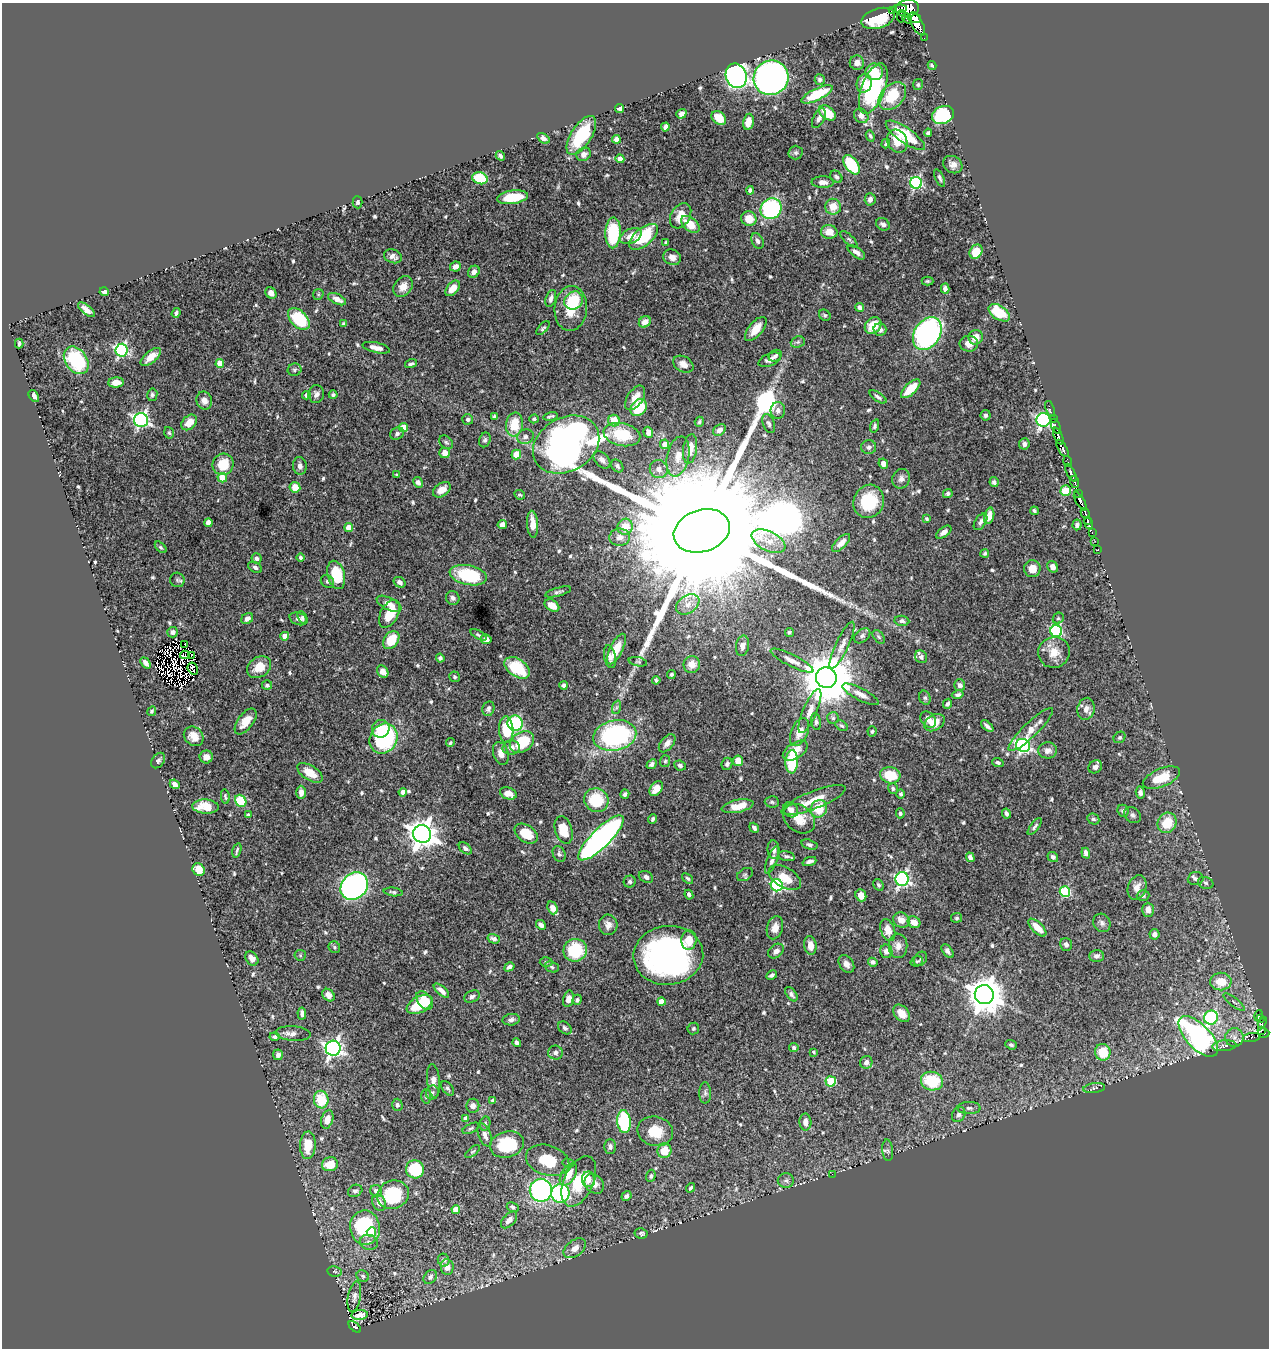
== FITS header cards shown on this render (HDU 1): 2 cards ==
NAXIS1  =                 1267
NAXIS2  =                 1346

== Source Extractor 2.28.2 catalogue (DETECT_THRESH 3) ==
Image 1267 x 1346 px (HDU 1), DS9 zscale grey, 1 PNG px = 1 image px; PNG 1271 x 1350 px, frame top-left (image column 1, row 1346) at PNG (2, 3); each listed source drawn as its Kron ellipse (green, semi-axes under 4 px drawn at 4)
Background 0.56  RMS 0.014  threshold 0.0416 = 3 sigma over >= 5 px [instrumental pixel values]
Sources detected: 652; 8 with non-positive FLUX_AUTO (blend fragments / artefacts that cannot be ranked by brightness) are neither listed nor drawn; of the other 644, the 500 brightest by FLUX_AUTO listed and drawn (144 fainter detections omitted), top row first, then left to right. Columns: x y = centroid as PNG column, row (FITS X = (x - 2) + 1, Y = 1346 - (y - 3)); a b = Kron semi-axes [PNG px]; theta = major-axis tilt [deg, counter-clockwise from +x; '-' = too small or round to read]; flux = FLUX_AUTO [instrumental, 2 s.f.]
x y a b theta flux
908 8 11 8 8 430
899 9 7 3 2 130
892 10 3 2 - 10
901 16 6 2 81 18
878 18 17 10 17 29
907 18 5 3 - 44
914 18 7 5 -15 140
917 24 13 5 -61 320
924 38 3 2 - 8.2
857 63 7 7 - 4.8
932 65 5 3 - 1.9
874 72 9 8 - 18
736 76 12 10 -70 340
771 78 18 17 - 420
820 80 5 5 - 3
864 83 9 7 75 15
918 85 5 5 - 1.7
873 88 26 11 69 110
817 94 17 5 26 36
892 96 16 11 47 35
620 109 4 4 - 4.4
827 113 9 6 -38 20
681 114 5 4 - 4.7
943 115 11 8 23 91
861 116 8 6 -43 5.1
719 118 8 6 -40 14
819 118 11 5 63 3.8
748 122 8 5 79 10
665 127 4 4 - 5
928 133 4 4 - 2.1
581 135 22 10 57 51
905 135 23 7 -35 30
870 136 6 4 -61 1.8
543 138 7 4 -35 3.8
616 139 4 4 - 5.9
897 141 12 10 -62 16
886 144 5 3 - 1.5
796 153 7 7 - 2.4
584 154 7 6 - 4.2
500 156 5 3 - 2.1
620 159 4 4 - 7.3
851 165 11 6 -54 52
953 165 10 8 -30 5.6
836 177 7 5 -48 1.9
480 178 8 6 -19 46
940 178 9 4 -67 2.2
823 182 11 6 -2 5.5
916 183 6 6 - 120
750 190 4 4 - 3.4
512 197 16 6 8 27
870 199 6 5 - 4.3
358 202 6 5 - 2.1
833 207 8 8 - 14
771 209 11 10 - 140
681 216 14 9 59 15
749 219 7 7 - 13
690 224 11 6 -39 16
883 224 7 6 - 3
829 232 8 7 - 11
613 233 15 7 88 54
631 236 11 7 27 11
643 237 17 9 40 45
849 239 11 4 -44 2.2
757 241 8 5 -63 2.9
666 242 4 3 - 1.5
856 252 10 5 -36 4
976 252 7 6 - 16
393 256 9 6 -21 4.5
672 257 9 7 -25 5.6
455 266 5 5 - 5.7
474 272 6 5 - 5
928 281 6 4 0 1.5
403 286 11 8 55 10
453 288 9 5 50 13
945 288 5 4 - 4.4
104 292 4 4 - 3.6
271 293 6 5 - 6.3
318 294 6 5 - 1.5
551 298 9 5 73 3.4
337 299 10 5 -26 7.2
574 300 10 8 41 37
860 307 4 4 - 2.7
571 308 22 16 86 23
86 310 10 4 -40 5.5
176 313 5 4 - 2.4
999 313 12 7 -34 32
825 315 6 5 - 1.6
299 319 13 8 -45 61
645 322 6 5 - 7.9
343 324 4 3 - 1.5
873 325 9 7 45 19
543 328 8 4 47 1.8
756 329 14 7 50 13
880 329 6 6 - 4.1
927 334 17 13 57 250
976 337 7 7 - 9.1
798 342 7 5 20 2.1
19 344 5 3 - 1.8
969 344 9 8 - 8.6
376 348 14 5 -12 6.4
122 350 6 6 - 160
775 356 7 5 34 2.7
151 357 12 5 40 9.1
76 360 15 10 -54 66
770 360 12 6 23 4.7
220 364 4 4 - 15
411 364 6 3 18 2.1
683 364 11 7 -31 7.8
295 370 7 6 - 2
116 383 8 5 2 9.6
911 389 12 5 43 21
316 394 9 8 - 3.7
152 395 6 5 - 2.3
306 395 4 4 - 4.3
333 395 4 4 - 1.8
34 396 6 4 -53 3.6
878 397 10 4 -33 2.7
635 398 14 7 56 10
204 401 9 7 -69 6.7
639 408 9 7 50 38
1050 409 8 2 -72 6.5
778 410 8 7 - 4
986 415 5 5 - 2.7
494 416 3 3 - 1.5
551 416 7 3 13 1.7
1053 418 3 2 - 4
468 419 5 5 - 2.4
534 419 5 4 - 1.6
141 420 7 7 - 230
1043 420 7 7 - 240
614 421 6 5 - 19
189 422 9 6 44 10
699 422 5 4 - 1.5
514 424 12 8 82 27
769 424 10 5 -68 2.8
875 426 6 4 71 1.9
1056 426 8 2 -67 11
404 427 4 4 - 21
719 430 7 5 38 4.5
648 432 6 4 -71 5.1
169 433 6 4 -72 1.5
397 434 7 6 - 2.8
622 435 18 11 -12 36
1058 436 9 3 -65 88
525 437 8 7 - 3.9
485 440 7 5 70 2.2
446 442 8 5 -43 2.1
566 444 35 27 30 760
665 444 5 4 - 8.5
1024 444 6 5 - 2.6
869 447 7 7 - 3.4
1062 448 10 3 -58 92
690 449 15 7 81 14
445 453 5 5 - 8.6
516 455 5 4 - 15
678 456 20 11 78 13
602 460 10 6 -48 4.6
1068 461 5 2 - 12
223 464 11 10 - 24
883 464 5 4 - 4.8
300 466 9 7 -84 4.3
617 466 7 5 -50 2.9
659 469 9 8 - 6.2
1071 473 10 3 -63 52
397 475 3 3 - 1.4
222 478 5 4 - 16
901 479 10 8 67 4.6
418 482 5 4 - 3.7
994 482 5 4 - 2.9
1075 482 6 3 -72 33
295 487 5 5 - 11
442 490 10 6 34 8.8
1066 491 5 5 - 23
948 493 5 4 - 2.1
1079 494 4 2 - 15
520 495 6 4 -27 1.6
869 501 17 15 65 39
1080 501 10 3 -60 200
1034 511 4 3 - 1.7
1085 513 5 3 - 54
989 516 8 5 76 9
927 519 3 3 - 1.7
1087 521 4 3 - 34
981 522 9 5 56 3.3
208 523 4 4 - 7.3
1089 523 6 3 -70 53
533 524 13 5 -86 12
502 525 5 4 - 6.6
1077 525 5 4 - 2.5
625 527 8 7 - 13
349 528 4 4 - 14
702 531 29 21 18 120000
944 532 9 5 36 4.6
1092 532 4 3 - 13
620 537 10 8 4 5.4
769 541 18 9 -26 13
1095 541 2 2 - 9.9
841 543 11 5 44 6.2
161 547 7 4 -45 1.4
1098 550 3 3 - 7.1
985 553 4 4 - 1.4
301 557 4 4 - 2.1
256 558 5 5 - 3
255 567 7 5 -32 2.3
1053 567 6 5 - 4.9
1032 569 8 8 - 11
336 575 14 8 -74 35
468 575 19 9 -12 54
177 580 7 7 - 2.3
327 581 7 6 - 2.2
399 582 6 5 - 3.8
558 592 13 4 16 2.6
453 598 7 6 - 3.1
389 604 13 6 -27 7.4
688 604 13 8 35 7.9
552 605 8 5 -31 12
389 614 15 9 61 18
302 617 7 4 -65 1.8
1058 618 6 5 - 1.5
247 619 6 5 - 4.8
299 619 9 6 -19 3.6
902 621 7 5 -7 2.7
1056 631 6 6 - 110
173 632 5 5 - 3.6
789 632 4 4 - 1.8
478 635 9 4 -29 1.9
285 636 4 4 - 10
862 636 9 6 39 2.9
879 637 8 5 -49 1.7
486 639 5 5 - 6.3
391 640 10 7 54 24
184 644 3 2 - 1.9
842 645 26 6 65 8
742 646 10 6 79 4.9
616 649 17 6 64 19
1054 652 16 15 - 14
185 655 5 3 - 2.1
191 655 4 2 - 1.7
610 657 11 5 -79 5
921 657 6 6 - 3.7
440 658 4 4 - 2.4
792 661 24 6 -27 7.7
638 662 9 4 -11 1.8
146 663 6 4 -51 4
692 664 8 8 - 10
259 667 13 10 34 16
517 668 14 8 -35 49
193 669 6 4 -61 3.2
383 672 6 5 - 7.7
671 674 4 4 - 1.6
455 677 5 5 - 1.8
826 678 10 10 - 6200
656 680 4 3 - 1.7
267 685 5 5 - 2.9
564 685 4 4 - 3
960 685 6 5 - 3.2
861 694 20 6 -28 6.7
958 695 6 4 12 2.2
925 698 7 5 -73 1.9
948 704 5 3 - 2.3
617 707 7 4 71 2.1
488 709 7 6 - 3.2
1086 709 11 8 77 6.8
152 711 5 4 - 1.5
810 711 24 7 67 9
833 718 6 6 - 1.8
928 720 9 7 -49 6.1
246 721 15 7 53 13
816 722 9 4 -79 2.5
515 723 8 7 - 99
935 723 11 7 33 16
841 726 7 4 -37 1.8
987 726 7 3 -43 2.8
381 729 9 8 - 13
1031 729 30 7 44 12
506 730 13 7 -87 31
872 731 5 4 - 1.6
799 732 14 8 66 12
615 735 22 15 13 160
194 736 11 9 -42 10
1120 737 6 5 - 1.8
383 739 15 13 59 120
522 742 13 9 35 38
450 743 4 3 - 1.5
667 743 10 6 50 4.9
1023 745 7 6 - 230
511 748 8 7 - 5
1048 750 9 8 - 5.4
795 751 14 7 32 15
501 753 12 7 -72 6.5
206 757 6 6 - 5.1
158 760 8 6 54 2.4
665 761 6 5 - 1.6
738 761 5 5 - 15
792 762 12 6 88 44
998 762 6 4 -19 2.1
652 764 5 3 - 2.9
727 764 6 5 - 2.5
680 765 6 4 -26 2.5
1095 767 7 6 - 4
310 773 14 7 -32 14
890 775 10 8 -14 27
1161 778 20 9 23 23
175 784 5 4 - 3.1
656 789 8 5 53 10
893 789 5 5 - 1.7
301 792 6 4 90 5.7
403 792 4 4 - 7.4
1140 792 6 4 -81 3.2
508 793 8 6 -21 9.5
625 794 5 4 - 2.1
901 794 4 4 - 1.7
225 797 7 3 -80 1.5
596 800 12 11 - 38
814 800 34 9 21 19
241 801 6 5 - 36
772 802 7 5 -4 1.9
738 806 16 6 12 17
206 807 13 7 -3 20
819 809 9 8 - 22
791 810 8 6 -51 5.8
1123 811 6 5 - 2.3
900 813 5 4 - 2
1006 814 5 3 - 2.1
248 815 3 3 - 1.6
1132 815 9 7 -44 2.9
653 819 5 4 - 2
799 819 17 13 -38 16
1093 819 6 5 - 1.8
1167 823 10 9 - 23
1035 827 10 4 52 2.2
754 828 5 3 - 2.6
564 830 14 8 -72 20
422 834 9 9 - 1200
526 834 12 8 -34 20
601 838 30 9 45 360
809 845 8 4 -15 2.5
465 848 7 4 -38 2.7
237 850 7 2 76 1.7
774 850 9 6 -85 3.8
1086 853 5 4 - 3.9
559 854 8 6 -66 2.6
787 856 9 4 -13 2.4
970 857 5 4 - 3.8
1053 857 5 5 - 2.9
772 860 14 5 70 4.1
809 861 7 4 21 3.1
199 870 6 6 - 16
745 874 8 6 30 2.1
646 877 7 5 -27 3.6
688 878 6 4 -39 1.8
785 878 18 10 -31 16
902 879 7 6 - 220
1195 879 8 6 4 2.6
630 882 6 5 - 2.2
1206 883 8 5 -18 2.3
777 885 6 6 - 130
878 885 6 4 -59 1.8
354 886 15 12 44 380
1137 887 12 9 70 7.3
393 892 9 4 -7 2.1
1065 892 5 5 - 67
689 895 5 4 - 2.7
861 895 6 5 - 6.9
1143 896 6 5 - 2.4
552 908 7 5 -68 6.6
1148 910 7 6 - 6.6
957 918 5 5 - 1.7
901 920 8 7 - 8.6
914 922 7 5 -33 9.1
1102 923 9 8 - 3.7
541 925 5 4 - 3.4
608 925 10 9 - 5.7
775 928 12 8 74 7.4
1037 928 11 5 -44 12
888 930 11 7 -72 11
1154 934 5 5 - 4.3
494 939 6 4 -16 3.6
689 940 10 7 85 12
1066 944 6 6 - 3.9
810 945 9 6 -81 8
898 946 12 9 -90 7.2
334 947 6 5 - 1.6
575 950 12 11 - 46
776 951 9 6 40 4.4
886 951 6 6 - 5.2
947 951 8 4 -52 2.8
300 955 6 5 - 1.5
668 955 35 29 5 290
1096 956 7 6 - 3.3
252 958 8 6 -54 5.6
920 959 8 6 51 2.4
917 961 6 5 - 1.6
546 962 6 5 - 1.6
873 962 5 4 - 2.6
846 964 10 7 -57 5.7
509 967 5 4 - 3.4
552 967 7 5 -21 2
772 975 6 4 29 2.2
1221 982 10 9 - 17
441 991 9 4 -41 5
791 994 8 4 -53 2.8
328 995 7 5 -46 6.9
984 995 9 9 - 2200
472 996 8 5 24 2.9
568 999 8 5 76 6.5
425 1000 10 7 -53 18
577 1000 5 4 - 2.2
661 1002 4 4 - 11
1234 1002 13 4 -38 2.4
419 1004 14 8 29 29
901 1013 10 7 -47 8.1
302 1014 6 4 -85 3.3
1259 1016 6 4 76 6.8
1211 1018 7 7 - 110
1261 1019 3 2 - 8.9
511 1020 9 5 9 3.3
1262 1022 6 4 65 5.8
565 1028 7 5 -41 2.2
693 1028 6 5 - 1.9
1261 1030 4 3 - 21
1263 1033 6 4 2 43
293 1034 18 7 -3 5.7
1198 1036 25 12 -46 230
275 1037 5 4 - 2.6
1251 1037 9 4 6 7.3
1234 1038 9 9 - 3.3
517 1043 5 3 - 2.7
1011 1045 6 4 -18 1.9
1224 1046 12 5 5 3.3
333 1048 7 7 - 370
794 1048 5 4 - 1.9
814 1052 4 3 - 1.5
1103 1052 8 7 - 27
555 1053 7 7 - 3.3
278 1055 5 5 - 3.4
866 1062 6 6 - 4.5
433 1081 17 6 -84 6
831 1081 5 5 - 58
932 1081 11 9 -15 43
447 1088 8 5 -54 2.3
1094 1088 11 5 7 2.4
432 1092 7 6 - 2.2
705 1093 11 6 -90 2.9
426 1096 7 5 87 1.9
321 1100 9 7 -81 30
493 1100 4 4 - 2.3
397 1105 6 5 - 2.3
473 1106 7 6 - 4.3
969 1108 11 6 0 2.9
959 1115 8 6 62 3.4
327 1119 9 6 73 10
466 1119 4 4 - 9.1
624 1122 11 6 -85 75
805 1122 8 6 -89 6.4
485 1124 7 5 78 1.7
471 1128 9 4 25 2
655 1131 18 14 -13 22
485 1135 12 6 -69 4.7
507 1144 17 13 15 50
308 1145 14 8 87 20
610 1146 7 6 - 3.5
888 1150 11 5 -85 2.5
473 1151 9 4 38 1.6
664 1151 7 7 - 18
548 1160 22 15 -17 26
568 1163 6 4 -15 1.6
330 1164 8 7 - 20
415 1169 9 9 - 52
832 1174 3 2 - 1.5
568 1175 12 7 58 14
651 1176 6 4 72 2
588 1179 7 6 - 10
786 1180 8 7 - 3.3
579 1181 27 14 65 33
594 1184 11 8 -50 6.4
690 1188 5 3 - 2
541 1190 11 11 - 250
355 1191 7 6 - 2.4
376 1191 6 5 - 4.7
560 1193 9 9 - 94
393 1195 16 14 18 58
626 1196 5 4 - 3.1
379 1203 8 6 -66 6.9
513 1207 6 4 -24 2.1
456 1210 4 4 - 16
509 1220 10 6 46 6.8
365 1228 17 15 -81 92
371 1232 5 4 - 26
641 1233 6 5 - 1.9
369 1242 9 7 -14 4.1
575 1248 12 8 37 7.1
444 1260 6 5 - 2.6
447 1267 8 6 -83 6.7
335 1271 7 5 -9 1.7
363 1276 6 5 - 1.9
430 1277 7 6 - 2.8
354 1297 15 6 80 4.6
360 1315 8 5 5 7
355 1327 7 4 -40 40
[144 fainter detections neither listed nor drawn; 8 non-positive-flux detections neither listed nor drawn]